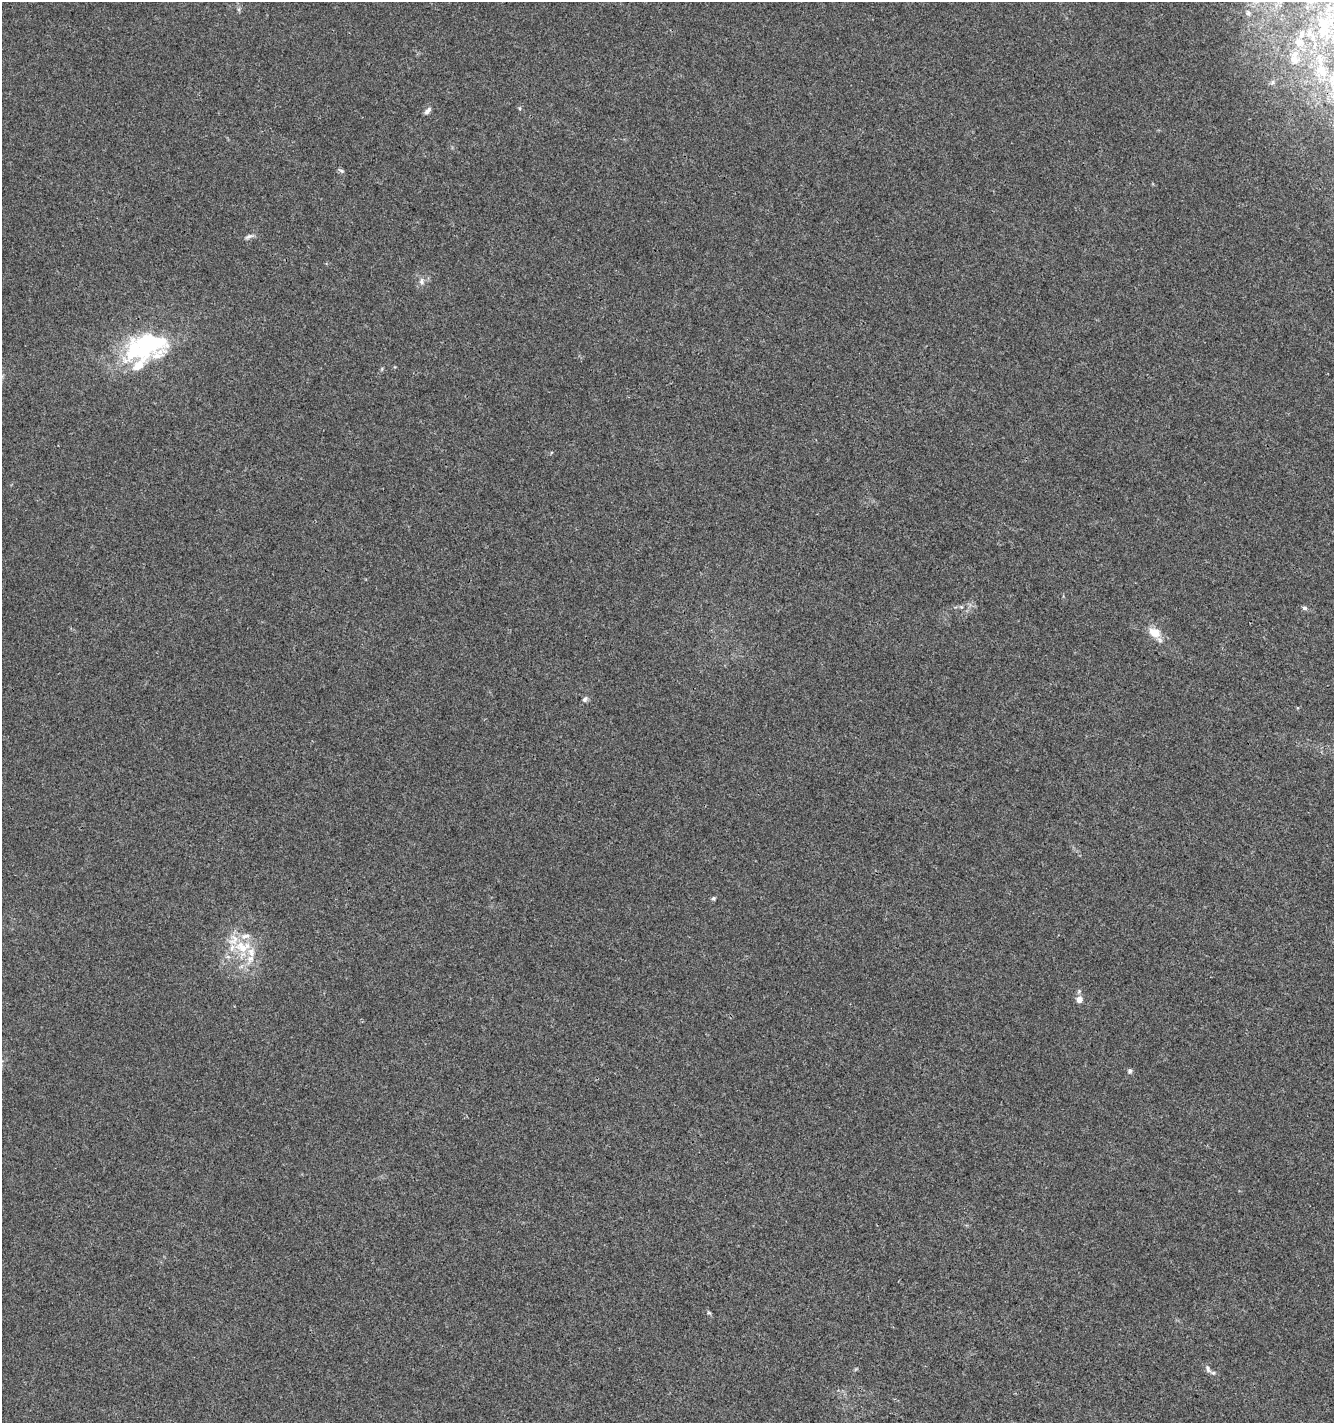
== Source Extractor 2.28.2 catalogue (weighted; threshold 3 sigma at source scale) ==
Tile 6 of 4 x 4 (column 2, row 2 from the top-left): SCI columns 1536-2867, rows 2849-4269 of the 5801 x 5691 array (HDU 1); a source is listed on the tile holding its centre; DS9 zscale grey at full resolution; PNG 1336 x 1425 px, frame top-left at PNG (2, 2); no overlay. Shown black and unused: <1% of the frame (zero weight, under 3 of 4 exposures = <1% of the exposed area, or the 3 px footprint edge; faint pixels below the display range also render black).
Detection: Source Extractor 2.28.2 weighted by HDU 2 'WHT'; one run over the whole footprint, this tile lists its part. Background 0.00456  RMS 0.0031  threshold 0.0139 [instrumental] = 3 sigma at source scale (4.5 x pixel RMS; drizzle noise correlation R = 1.50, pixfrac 1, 0.0396/0.0396 arcsec/px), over >= 5 px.
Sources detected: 32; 2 inside a brighter object's white glare — not listed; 7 inside a brighter listed object's ellipse — not listed separately; the other 23 listed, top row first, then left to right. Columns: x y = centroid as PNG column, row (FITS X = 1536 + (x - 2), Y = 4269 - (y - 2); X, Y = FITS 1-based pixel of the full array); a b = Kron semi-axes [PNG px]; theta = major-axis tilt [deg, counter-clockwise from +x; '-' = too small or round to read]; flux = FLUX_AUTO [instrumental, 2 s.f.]
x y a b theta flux
1248 13 6 5 - 0.44
1323 23 10 6 -55 1.6
1322 31 11 7 77 1.3
1313 38 6 4 -72 0.4
1299 42 8 8 - 1.2
1294 59 13 8 -86 1.7
1322 73 22 11 -71 5
1273 82 6 4 71 0.45
520 108 5 3 - 0.34
427 111 11 5 49 1.1
342 171 7 4 -32 0.59
249 236 13 5 23 0.99
422 281 9 7 -87 1.3
143 350 63 23 6 28
1304 608 6 6 - 0.71
1154 632 17 12 -25 4.2
585 699 9 6 52 0.82
713 898 5 5 - 0.52
242 947 24 16 -1 9.4
1079 999 7 7 - 2.1
1130 1071 7 6 - 0.67
709 1313 6 4 -18 0.42
1208 1369 10 5 -71 1